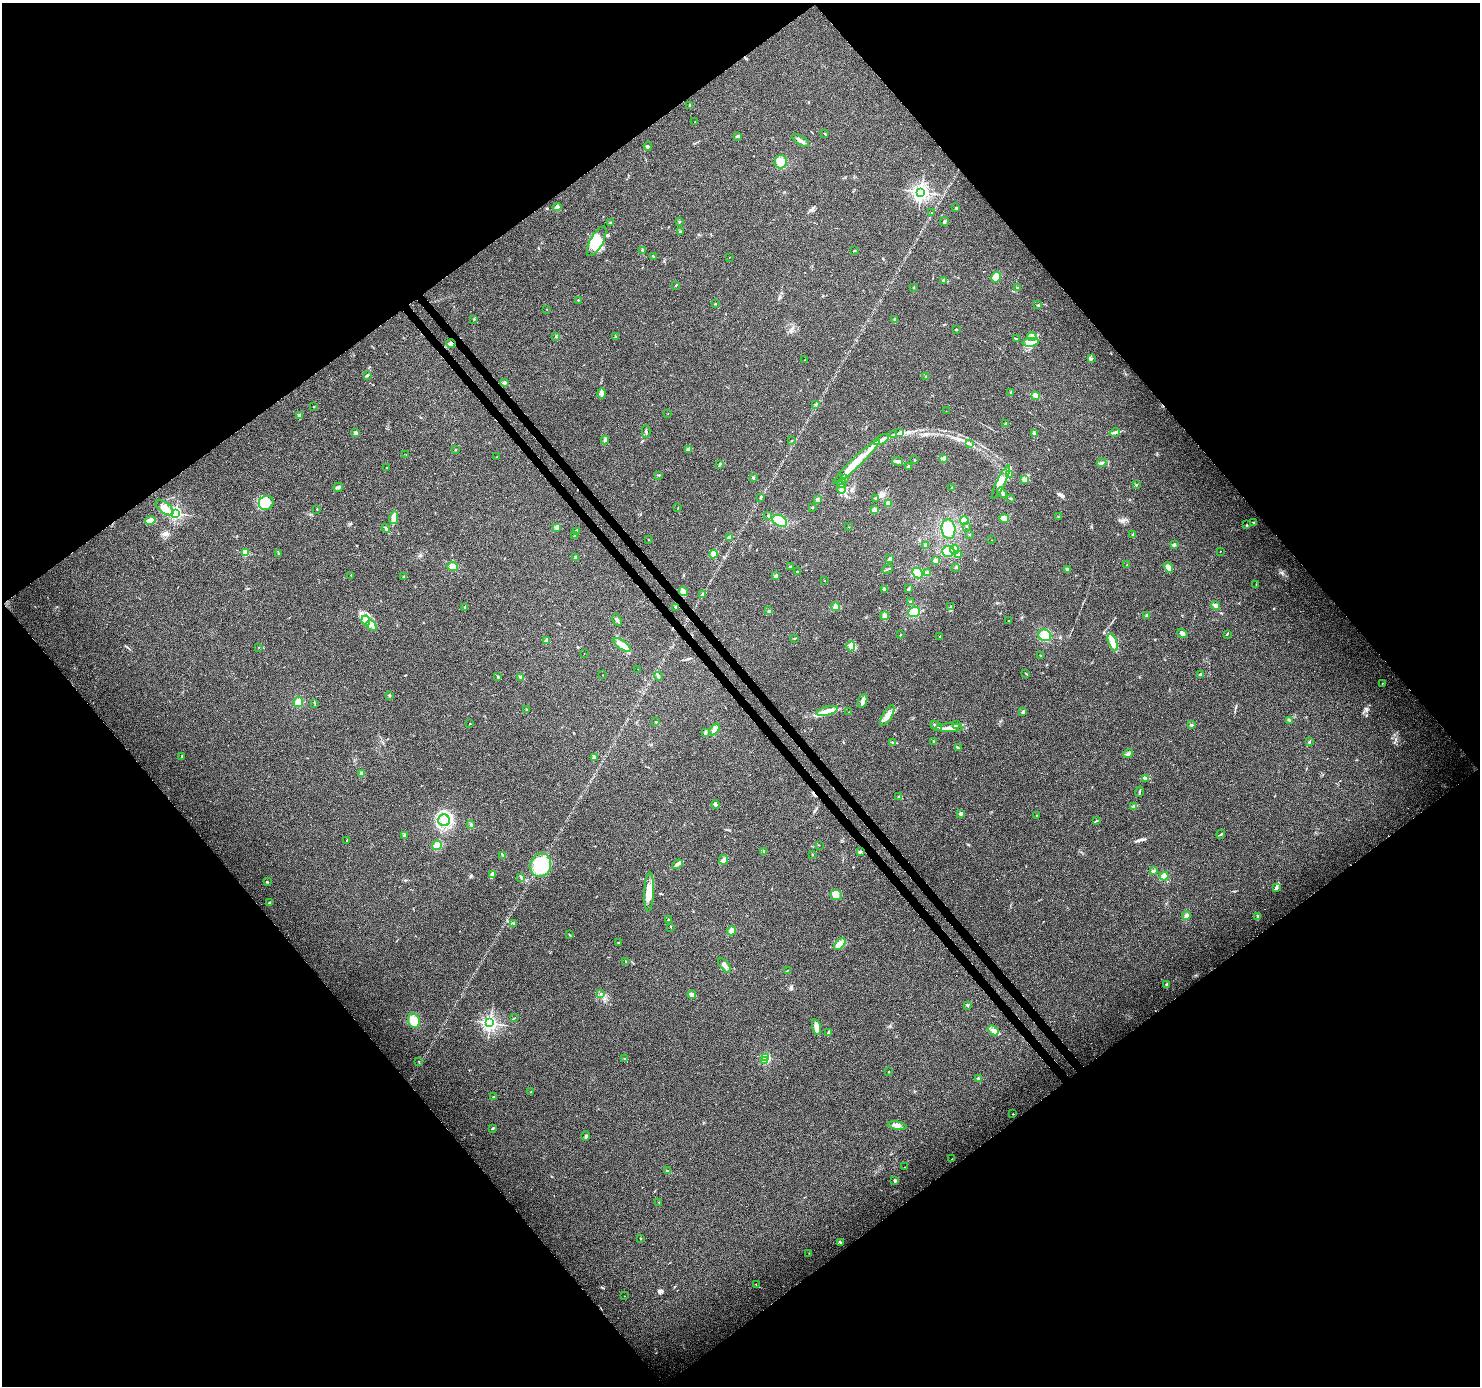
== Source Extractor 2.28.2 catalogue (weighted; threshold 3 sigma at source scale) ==
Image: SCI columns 87-5998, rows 213-5747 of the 6079 x 6019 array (HDU 1 of 3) = the unmasked area's bounding box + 8 px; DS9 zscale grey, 4 x 4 block average (1 PNG px = mean of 4 x 4 image px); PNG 1482 x 1388 px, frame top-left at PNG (2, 3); each listed source drawn as its Kron ellipse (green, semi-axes under 4 px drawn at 4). Shown black and unused: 51% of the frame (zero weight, under 3 of 4 exposures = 7% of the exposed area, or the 3 px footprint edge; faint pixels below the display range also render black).
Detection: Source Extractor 2.28.2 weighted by HDU 2 'WHT'. Background 0.0798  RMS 0.0076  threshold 0.0343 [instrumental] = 3 sigma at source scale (4.5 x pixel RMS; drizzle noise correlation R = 1.50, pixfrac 1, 0.0396/0.0396 arcsec/px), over >= 5 px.
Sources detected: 314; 2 inside a brighter object's white glare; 1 cosmic-ray / hot-pixel residue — neither listed nor drawn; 25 inside a brighter listed object's ellipse — not listed separately; the other 286 listed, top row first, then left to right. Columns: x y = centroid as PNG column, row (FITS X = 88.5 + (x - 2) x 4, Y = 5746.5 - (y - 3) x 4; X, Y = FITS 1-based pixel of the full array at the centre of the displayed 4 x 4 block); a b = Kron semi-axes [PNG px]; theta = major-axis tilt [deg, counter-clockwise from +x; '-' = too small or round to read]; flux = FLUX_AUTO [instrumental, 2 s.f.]
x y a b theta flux
690 105 2 2 - 5.6
695 122 2 2 - 1.2
825 134 2 2 - 2.2
738 136 4 3 - 5.8
801 140 10 2 -31 15
648 146 4 2 - 5
781 162 7 6 - 34
921 192 2 2 - 1800
557 207 4 3 - 12
956 208 2 2 - 3.9
931 213 2 2 - 1.4
680 221 2 2 - 3.1
945 222 4 3 - 7.1
611 223 2 2 - 3
680 232 3 2 - 4.9
597 241 16 6 62 65
855 250 2 2 - 2.3
642 251 3 2 - 2.6
653 256 2 2 - 2.5
729 257 2 2 - 0.99
996 277 6 4 58 28
943 280 2 2 - 3.8
676 285 2 2 - 2.8
914 287 2 2 - 2.9
1017 288 2 2 - 5.2
578 300 2 2 - 1.9
715 304 2 2 - 1.7
1038 305 2 2 - 2.4
547 309 2 2 - 1.1
474 319 2 2 - 2.3
895 320 3 2 - 5.5
956 329 3 2 - 3.2
556 337 2 2 - 10
615 337 4 2 - 5.2
1032 337 5 4 - 19
1016 339 2 2 - 2.5
1031 342 8 3 6 23
451 343 4 2 - 6.8
1091 358 3 2 - 4.5
804 360 2 2 - 1.3
367 375 4 2 - 5.7
926 377 2 2 - 2.1
504 383 3 3 - 5.1
1011 393 3 2 - 4
602 394 5 2 - 9.9
1035 395 4 3 - 11
816 404 2 2 - 4
314 406 2 2 - 1.1
946 411 2 2 - 1.8
668 414 2 2 - 0.9
300 416 4 3 - 6.7
1006 424 3 2 - 5.7
646 431 6 2 -90 6.5
1115 432 5 2 - 7.7
356 433 3 2 - 12
899 433 2 2 - 4.6
1034 433 3 2 - 5
893 435 4 2 - 17
605 440 4 3 - 8.3
881 440 8 3 30 18
792 441 2 2 - 2.1
970 443 2 2 - 2.3
689 449 3 3 - 8.4
455 450 2 2 - 1.4
406 455 2 2 - 1.1
496 457 2 2 - 1.2
944 458 3 2 - 12
914 460 2 2 - 2.4
897 461 6 2 -9 12
857 462 31 5 44 84
1101 463 5 2 - 11
720 464 2 2 - 5.1
908 466 2 2 - 3.6
386 468 2 2 - 5
1009 474 4 2 - 6.4
659 475 3 2 - 2.3
753 478 2 2 - 5.6
845 479 3 2 - 5.6
1025 479 4 3 - 13
1001 482 19 4 64 53
841 483 5 2 - 22
1136 485 2 2 - 10
338 487 5 3 - 9.3
952 488 2 2 - 2
842 489 5 2 - 18
1002 493 6 2 -51 11
761 498 2 2 - 2.9
875 498 2 2 - 2.1
1011 498 2 2 - 3.5
817 500 3 2 - 9.4
266 503 7 7 - 55
888 503 3 3 - 19
812 507 2 2 - 2.2
165 508 10 5 -37 34
678 508 2 2 - 1.1
317 509 3 2 - 2.2
874 510 4 3 - 15
175 513 2 2 - 1000
768 515 2 2 - 2.8
1058 517 2 2 - 1.9
394 518 6 4 77 31
1004 518 5 4 - 19
964 520 4 4 - 21
150 521 5 4 - 22
780 521 8 5 -30 68
1254 523 2 2 - 2.5
1247 525 2 2 - 3.4
966 526 2 2 - 3.8
557 527 4 3 - 11
849 527 2 2 - 1.5
386 528 4 2 - 7.3
948 529 10 7 -85 71
577 532 3 2 - 3.3
969 534 2 2 - 1.7
575 535 2 2 - 1.1
1133 535 3 2 - 4.4
730 537 4 3 - 9.3
648 539 2 2 - 1.5
992 540 2 2 - 1.2
1174 545 3 3 - 5.8
925 546 4 3 - 9.1
954 550 4 4 - 18
948 551 6 5 - 35
1220 551 2 2 - 1.7
245 553 2 2 - 220
279 553 2 2 - 3
714 554 4 4 - 17
958 555 3 2 - 4.4
576 558 3 2 - 4.1
890 559 3 2 - 9.5
936 561 4 3 - 14
1127 565 2 2 - 2.4
453 567 5 4 - 22
790 567 4 2 - 5.1
956 567 3 2 - 4.5
1169 568 6 3 -61 23
888 569 5 2 - 4.9
1067 569 3 3 - 5.8
797 572 2 2 - 12
918 573 6 5 - 41
927 573 3 2 - 9.7
351 575 2 2 - 6
776 576 3 3 - 6.4
404 577 2 2 - 1.5
825 581 2 2 - 1.2
1256 584 2 2 - 1.1
884 589 3 2 - 4.3
909 589 3 2 - 5.1
683 591 4 4 - 14
703 594 2 2 - 2.7
910 602 2 2 - 3.7
1216 606 4 2 - 17
465 607 2 2 - 1.5
675 607 3 2 - 3.4
835 607 4 3 - 16
951 607 3 2 - 4.5
768 611 2 2 - 2.7
914 612 6 5 - 42
1147 615 2 2 - 3.9
885 616 4 4 - 15
617 620 6 2 -63 7.2
1009 620 2 2 - 1.5
366 621 5 4 - 19
372 626 6 2 -48 14
1182 633 5 2 - 8.9
1227 634 2 2 - 1.8
900 635 2 2 - 2.8
1045 635 6 5 - 59
940 637 2 2 - 4.5
794 639 3 2 - 2.8
546 641 2 2 - 76
1113 642 9 4 -69 49
622 645 10 4 -35 33
851 646 5 2 - 11
259 647 2 2 - 0.91
584 653 2 2 - 0.72
1041 656 2 2 - 2.8
638 669 2 2 - 0.79
1025 673 2 2 - 1.5
1200 674 2 2 - 7
602 675 2 2 - 0.9
658 676 4 2 - 8.9
498 677 2 2 - 9.3
521 677 3 2 - 11
1383 683 2 2 - 1.1
389 695 2 2 - 3.5
863 701 7 3 70 21
298 702 5 5 - 23
315 704 3 2 - 1.6
526 710 2 2 - 2.6
827 711 11 4 15 31
849 712 2 2 - 1.4
1023 712 3 2 - 5.1
887 716 11 4 59 30
1290 720 2 2 - 3.6
656 722 2 2 - 3.2
470 723 2 2 - 3.7
956 725 3 2 - 5.9
1191 725 3 2 - 6.7
936 726 6 2 -42 7.6
949 728 13 3 0 33
714 729 6 4 59 18
705 732 3 2 - 6
933 741 2 2 - 2.4
893 742 2 2 - 2.7
1309 742 2 2 - 2.2
958 748 3 2 - 5.8
1128 753 5 2 - 7.7
182 757 4 2 - 4.1
594 757 3 3 - 6
362 774 4 3 - 9.6
1146 778 3 2 - 4.6
1139 792 5 2 - 4.2
899 796 2 2 - 2.1
715 805 4 2 - 9.6
1134 807 3 3 - 8.2
961 814 3 2 - 5.4
1036 815 2 2 - 1.2
444 820 6 5 - 37
1097 820 3 2 - 2.6
471 825 3 2 - 4.9
1221 834 4 2 - 5.3
405 836 4 3 - 7.9
346 841 2 2 - 2
437 845 4 4 - 18
819 845 2 2 - 1.5
764 851 2 2 - 4.2
860 852 3 3 - 4.9
812 854 2 2 - 2.2
503 855 3 2 - 3
724 860 5 3 - 18
677 864 6 2 32 17
541 865 12 10 69 160
1153 871 3 2 - 5.6
492 874 4 2 - 14
1164 876 4 4 - 17
521 877 3 2 - 4.1
267 882 3 2 - 2.8
1276 887 4 2 - 11
649 892 19 5 88 52
836 895 6 5 - 21
270 903 3 2 - 9.4
1186 916 4 3 - 13
1258 916 3 2 - 4
668 920 3 2 - 3
514 923 2 2 - 1.7
671 927 2 2 - 1.4
731 931 4 3 - 29
570 935 3 2 - 2
619 942 3 2 - 3
840 944 7 2 46 17
626 962 3 2 - 5.9
724 965 9 3 -52 14
788 970 2 2 - 1.4
1167 984 3 2 - 12
601 994 2 2 - 1.1
692 995 4 2 - 23
968 1005 2 2 - 3
515 1018 2 2 - 1.1
414 1021 7 5 -75 45
490 1023 2 2 - 1500
817 1027 8 3 -76 29
993 1030 6 2 -40 10
829 1032 3 2 - 7.1
766 1057 2 2 - 340
625 1059 2 2 - 1.5
418 1061 2 2 - 1.4
765 1061 2 2 - 82
888 1072 2 2 - 1.7
978 1079 3 2 - 6.3
531 1091 2 2 - 1.5
493 1097 3 2 - 2.3
1013 1114 2 2 - 1.7
897 1126 9 2 -10 14
493 1128 4 2 - 5
586 1136 4 2 - 5.2
952 1159 2 2 - 1.3
904 1167 2 2 - 0.92
667 1171 3 2 - 4.8
894 1180 3 2 - 4.7
659 1202 2 2 - 2.6
641 1239 2 2 - 1.6
841 1242 3 2 - 3.9
809 1253 2 2 - 1.2
756 1284 2 2 - 1.3
625 1296 2 2 - 1.6
Overlapping masked pixels (flux is a lower limit): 1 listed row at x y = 451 343
Diffuse or blended objects may show on this block-average render without a row.